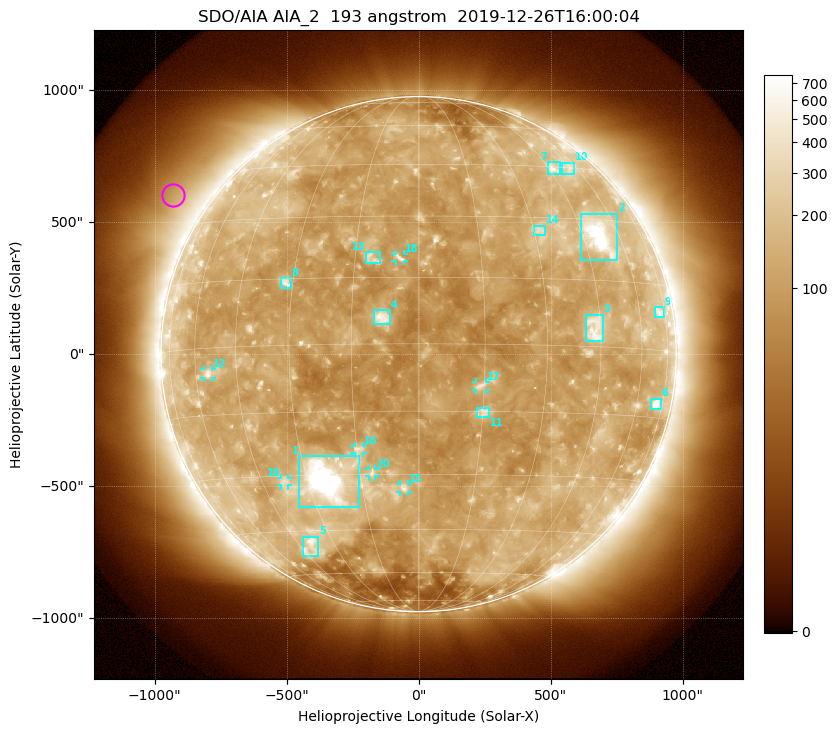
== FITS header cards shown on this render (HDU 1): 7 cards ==
TELESCOP= 'SDO/AIA'
INSTRUME= 'AIA_2'
WAVELNTH=                  193
WAVEUNIT= 'angstrom'
DATE-OBS= '2019-12-26T16:00:04.85'
CTYPE1  = 'HPLN-TAN'
CTYPE2  = 'HPLT-TAN'

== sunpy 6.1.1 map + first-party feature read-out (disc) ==
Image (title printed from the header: SDO/AIA AIA_2  193 angstrom  2019-12-26T16:00:04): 1024 x 1024 px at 2.4 arcsec/px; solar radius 976 arcsec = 407 px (full disc in frame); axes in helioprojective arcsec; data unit not stated in the header (colour bar unlabelled)
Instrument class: DISC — disc imager (sunpy class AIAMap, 193 A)
Bright regions (active regions / flare kernels): reference = the median radial profile (limb darkening/brightening removed); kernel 9 px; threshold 5 sigma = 168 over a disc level ~117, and >= 1.15x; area >= 12 px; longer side >= 10 px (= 24 arcsec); searched inside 0.97 R_sun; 26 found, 20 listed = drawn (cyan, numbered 1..; 7 of them under ~33 arcsec drawn as corner ticks so the feature stays visible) (cap 20 boxes per figure: the strongest are kept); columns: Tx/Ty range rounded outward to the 5 arcsec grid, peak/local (2 s.f.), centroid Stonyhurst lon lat
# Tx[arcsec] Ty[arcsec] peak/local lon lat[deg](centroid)
1 -450..-225 -580..-385 22 -24 -31
2 615..755 355..535 11 +51 +26
3 630..700 45..150 5.1 +43 +4
4 -170..-105 110..165 7.2 -8 +6
5 -440..-380 -765..-690 4.8 -40 -50
6 880..920 -210..-165 6.8 +70 -12
7 490..540 685..730 4.2 +47 +44
8 -520..-485 250..290 5 -32 +14
9 895..930 140..180 3.1 +71 +9
10 545..590 680..725 2.7 +55 +45
11 220..270 -240..-205 4.7 +15 -15
12 -810..-780 -90..-55 4.2 -55 -6
13 -200..-145 345..390 3.6 -11 +20
14 440..480 450..490 3.1 +32 +27
15 -70..-40 -520..-490 4.4 -4 -33
16 -245..-210 -375..-345 3.9 -15 -24
17 215..255 -135..-105 4.6 +14 -9
18 -90..-55 350..380 4.5 -4 +20
19 -520..-495 -500..-470 3 -37 -31
20 -190..-160 -465..-435 3.8 -12 -30
Off-limb structures (1.02-1.3 R_sun): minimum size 162 px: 10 found; the strongest spans PA ~35..75 deg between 1.06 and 1.3 R_sun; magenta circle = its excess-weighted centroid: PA ~55 deg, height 1.13 R_sun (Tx ~-930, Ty ~600 arcsec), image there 2.2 x the reference